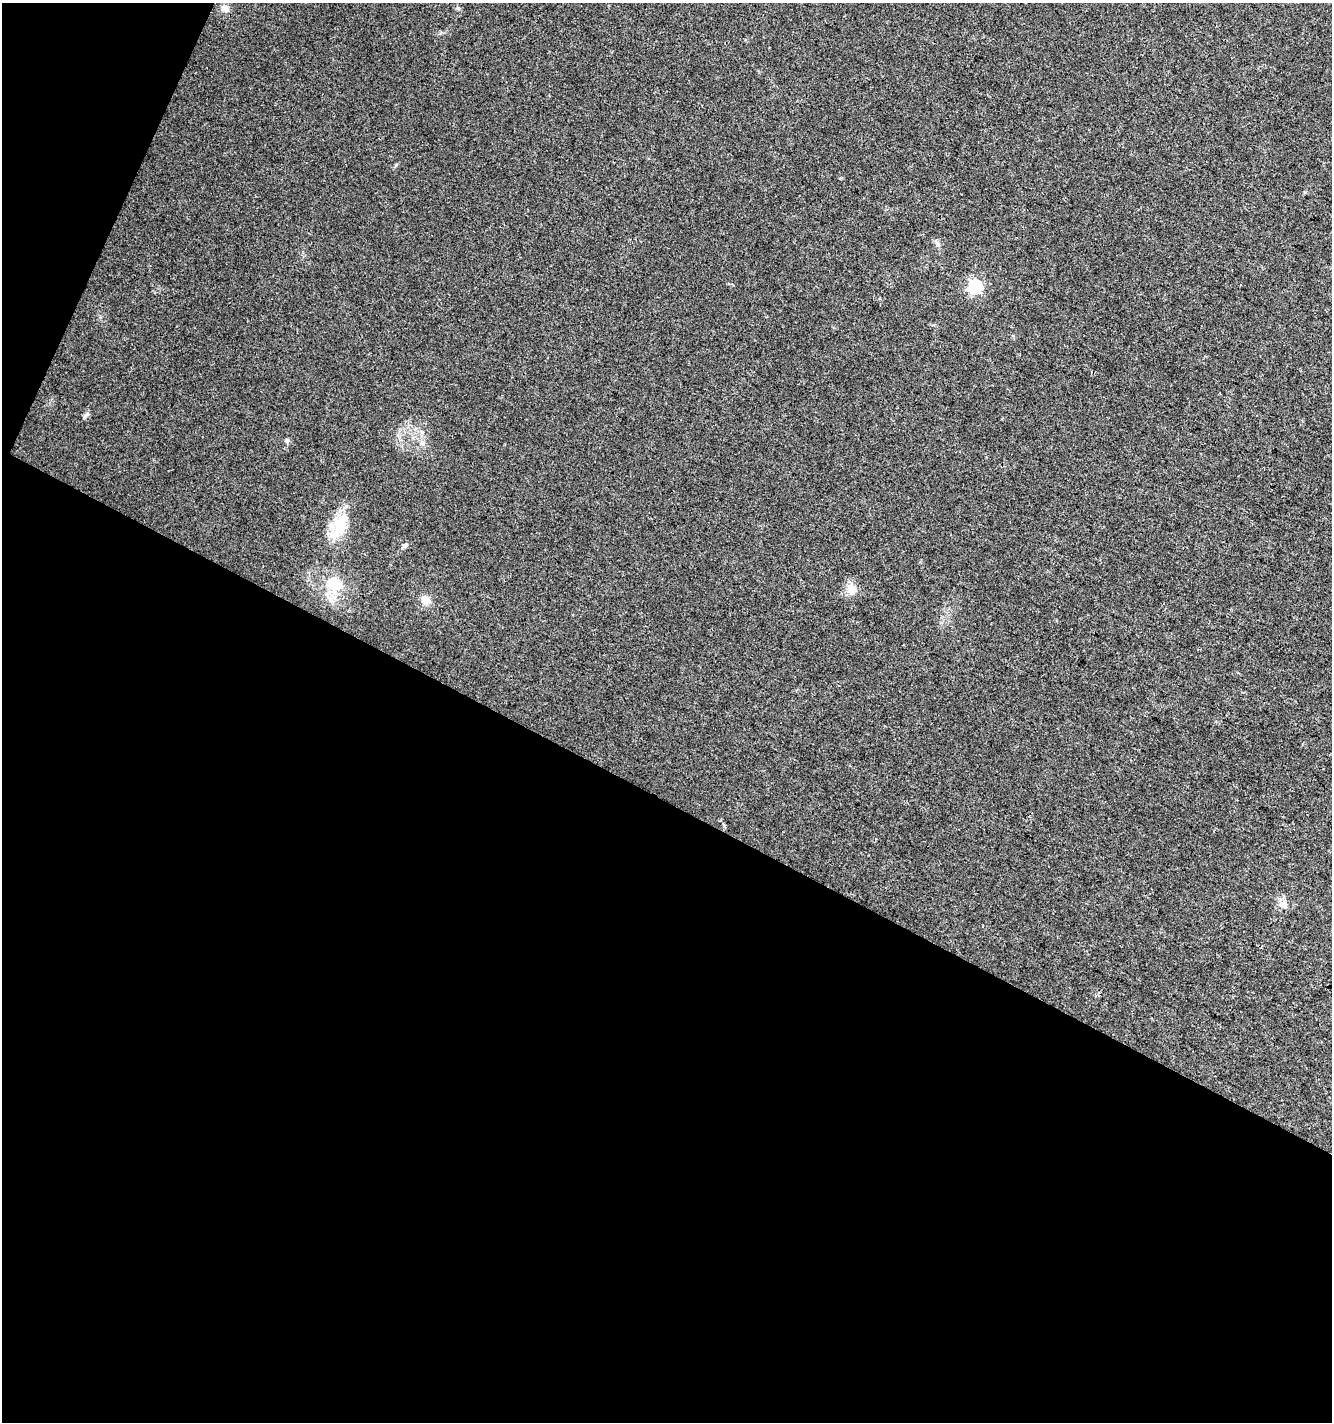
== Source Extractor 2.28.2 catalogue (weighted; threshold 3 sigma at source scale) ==
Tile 3 of 2 x 2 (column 1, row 2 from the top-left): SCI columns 106-1435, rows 2-1421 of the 2890 x 2841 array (HDU 1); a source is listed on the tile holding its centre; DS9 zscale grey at full resolution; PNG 1334 x 1424 px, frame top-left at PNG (2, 3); no overlay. Shown black and unused: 46% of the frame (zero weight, under 3 of 4 exposures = <1% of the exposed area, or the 3 px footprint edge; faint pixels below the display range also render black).
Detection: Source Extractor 2.28.2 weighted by HDU 2 'WHT'; one run over the whole footprint, this tile lists its part. Background 0.0246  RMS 0.0047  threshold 0.0213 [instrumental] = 3 sigma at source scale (4.5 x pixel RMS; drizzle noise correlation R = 1.50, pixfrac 1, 0.0396/0.0396 arcsec/px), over >= 5 px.
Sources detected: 14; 1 inside a brighter object's white glare — not listed; the other 13 listed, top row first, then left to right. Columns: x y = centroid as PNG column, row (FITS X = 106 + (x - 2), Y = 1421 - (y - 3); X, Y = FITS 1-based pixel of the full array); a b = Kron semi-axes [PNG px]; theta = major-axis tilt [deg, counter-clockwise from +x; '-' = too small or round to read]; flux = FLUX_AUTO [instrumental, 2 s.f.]
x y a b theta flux
225 8 10 8 -39 2.7
458 8 6 4 -19 0.66
938 244 10 4 90 1.1
975 286 6 6 - 76
86 414 8 5 45 1.1
287 440 6 5 - 0.82
422 443 7 4 -20 0.94
340 527 34 17 88 15
405 545 7 5 47 1.1
335 584 26 21 -47 15
852 589 15 12 -75 4.8
425 600 10 8 -24 4.8
1283 904 11 11 - 3.4
Unlisted compact peaks at least as high as the median listed source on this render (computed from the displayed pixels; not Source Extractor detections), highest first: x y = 396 165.